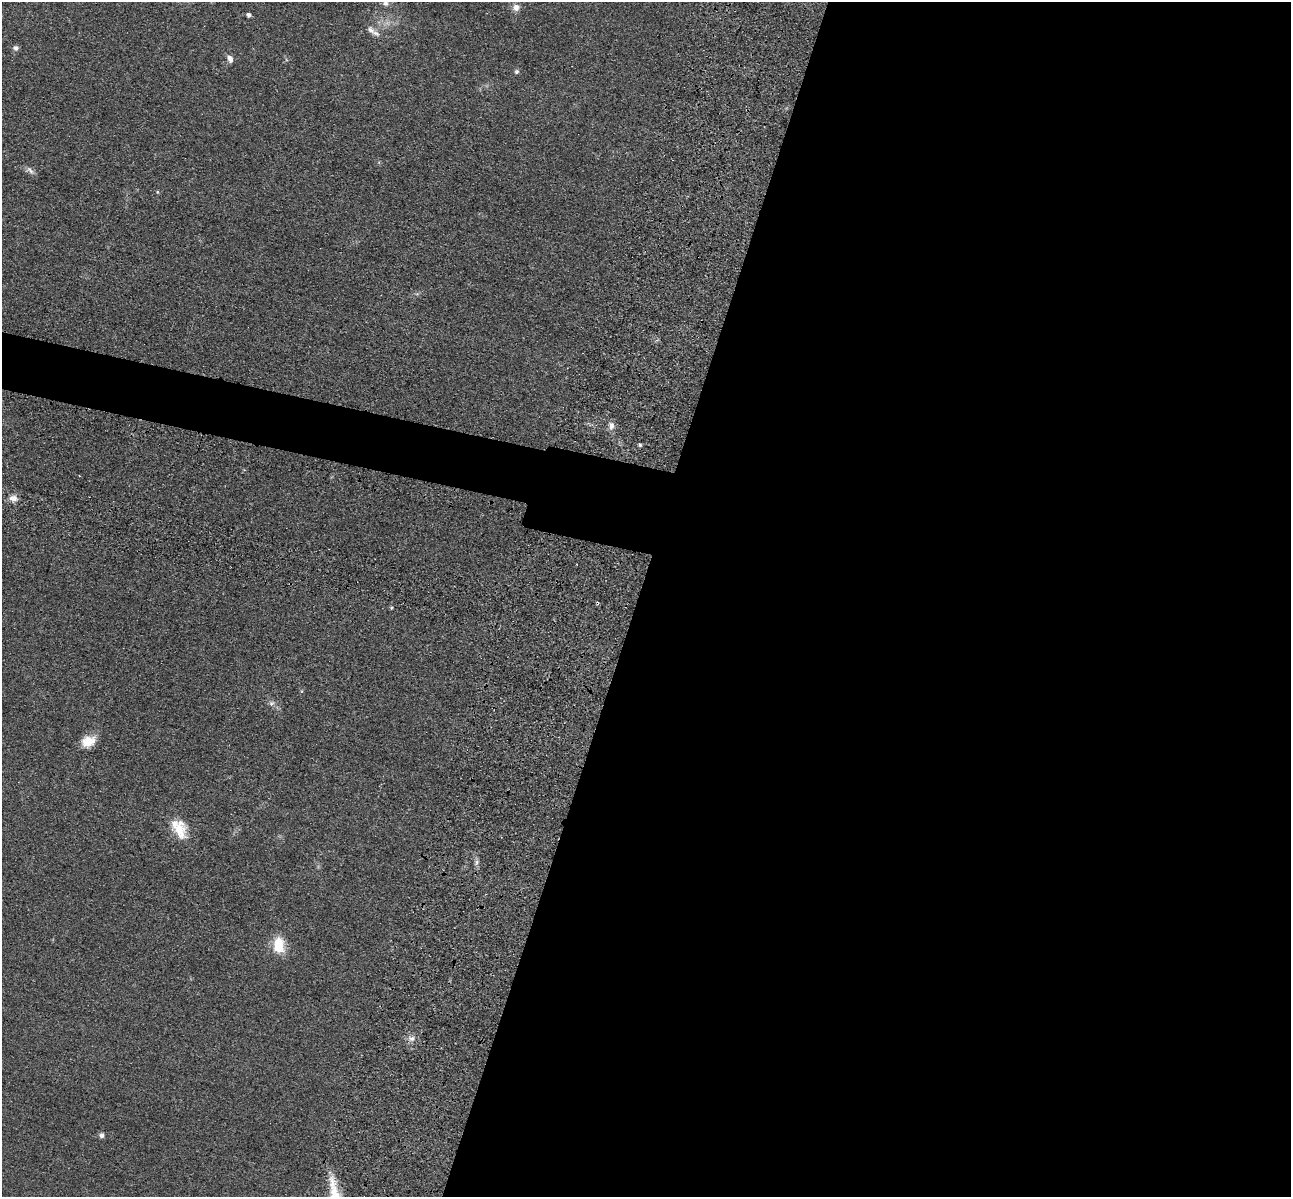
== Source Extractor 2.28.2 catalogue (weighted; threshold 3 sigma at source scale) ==
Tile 12 of 4 x 4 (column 4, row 3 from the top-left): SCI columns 4040-5328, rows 1591-2785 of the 5350 x 5365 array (HDU 1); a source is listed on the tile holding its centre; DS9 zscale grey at full resolution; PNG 1293 x 1199 px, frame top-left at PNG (2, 2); no overlay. Shown black and unused: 54% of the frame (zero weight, under 3 of 4 exposures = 9% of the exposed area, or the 3 px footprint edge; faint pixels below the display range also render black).
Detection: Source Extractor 2.28.2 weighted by HDU 2 'WHT'; one run over the whole footprint, this tile lists its part. Background 0.0484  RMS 0.0086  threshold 0.0389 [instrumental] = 3 sigma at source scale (4.5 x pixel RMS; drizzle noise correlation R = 1.50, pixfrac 1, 0.05/0.05 arcsec/px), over >= 5 px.
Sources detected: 20; all 20 listed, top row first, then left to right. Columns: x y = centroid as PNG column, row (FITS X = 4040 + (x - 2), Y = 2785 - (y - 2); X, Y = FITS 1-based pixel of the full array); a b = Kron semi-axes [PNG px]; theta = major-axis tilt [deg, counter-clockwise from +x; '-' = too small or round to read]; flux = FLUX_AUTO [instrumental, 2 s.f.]
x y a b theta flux
385 3 8 7 - 3
516 7 10 10 - 5.1
249 15 4 4 - 2.7
371 30 13 8 -49 5.1
16 48 7 7 - 2.5
230 58 9 6 -67 4.3
517 71 7 6 - 1.7
30 170 14 6 -45 3.4
157 192 5 4 - 1.1
611 426 11 8 -89 4.3
640 445 5 4 - 1.3
13 498 12 8 -16 5.1
391 608 5 3 - 0.92
272 703 9 5 26 2.2
88 741 17 12 22 13
179 829 28 17 -61 21
476 862 9 4 82 2.4
279 945 19 12 -86 20
412 1038 8 8 - 3.9
102 1135 7 6 - 2.5
Isophote crosses this tile's border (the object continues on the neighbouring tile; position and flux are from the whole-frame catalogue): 1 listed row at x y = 385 3